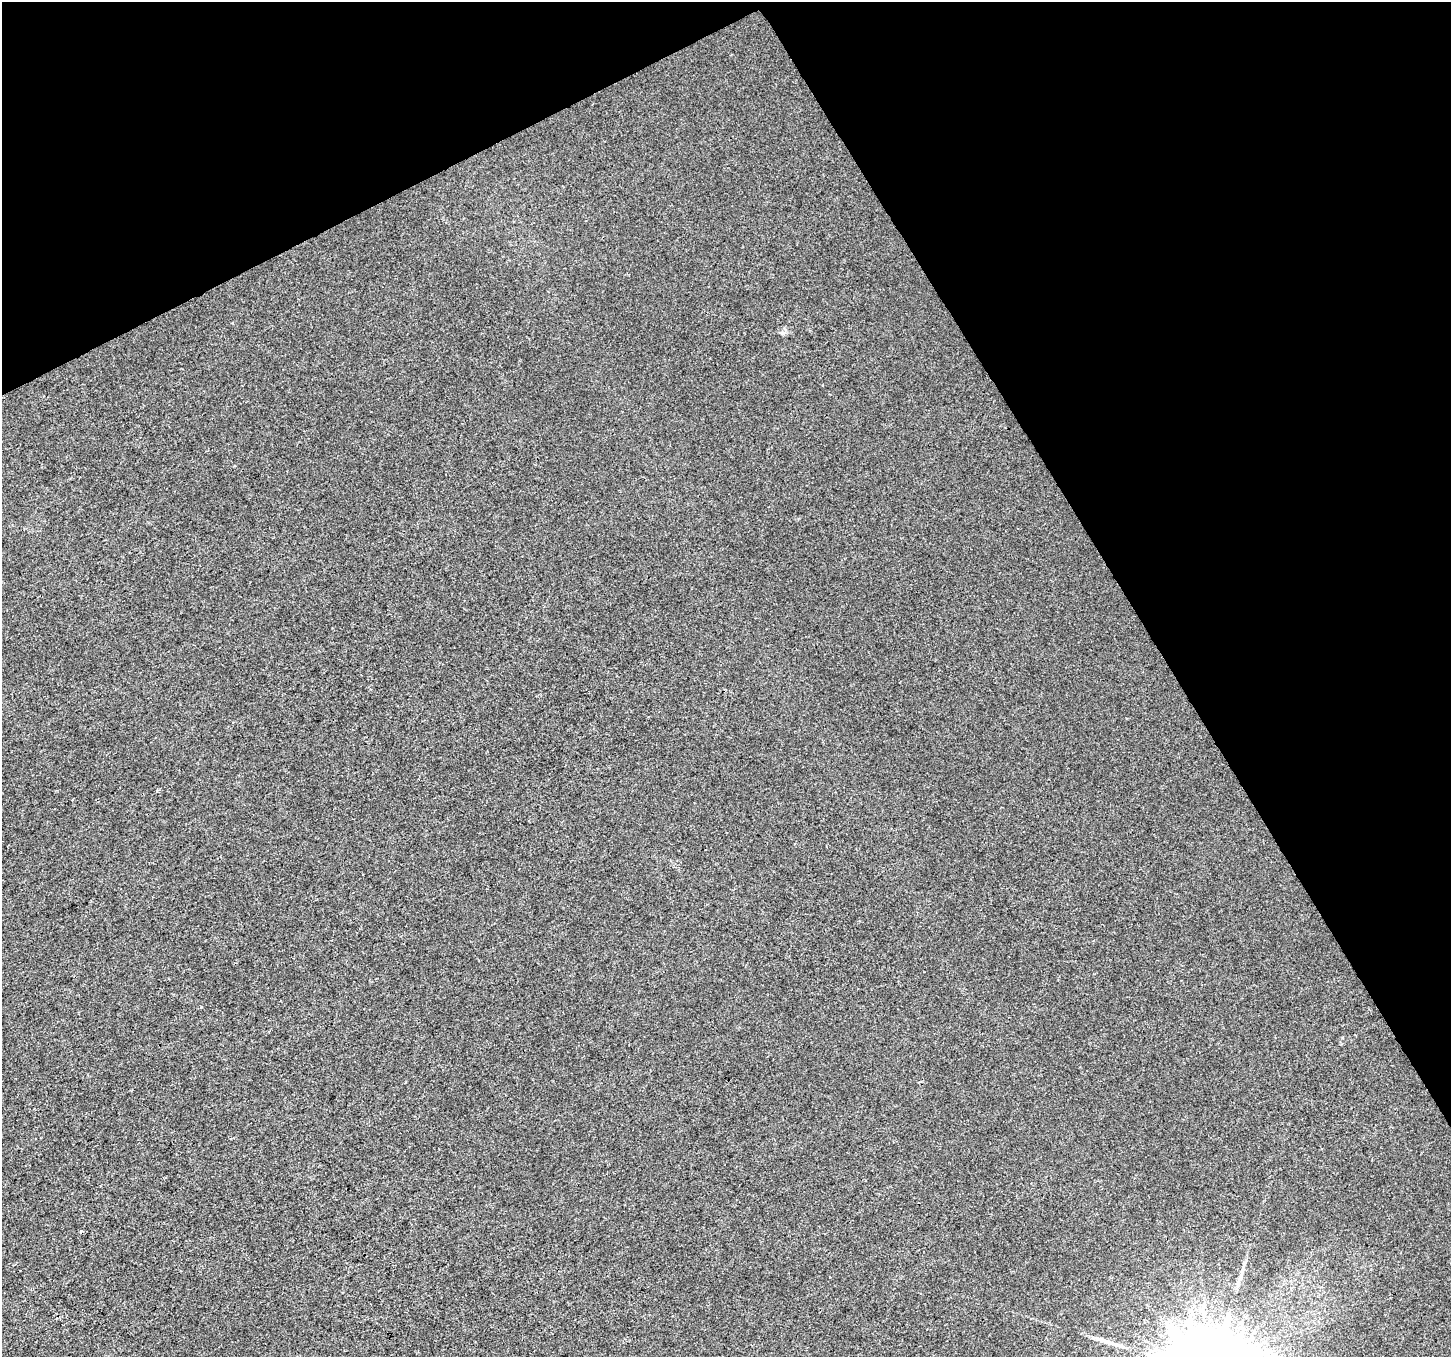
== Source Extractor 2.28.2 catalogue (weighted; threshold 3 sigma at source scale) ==
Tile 3 of 4 x 4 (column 3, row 1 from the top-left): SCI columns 2901-4349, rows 4172-5526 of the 5803 x 5692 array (HDU 1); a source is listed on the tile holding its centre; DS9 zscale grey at full resolution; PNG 1453 x 1359 px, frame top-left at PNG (2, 2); no overlay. Shown black and unused: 28% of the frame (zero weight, under 3 of 4 exposures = <1% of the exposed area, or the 3 px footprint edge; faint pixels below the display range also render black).
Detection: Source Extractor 2.28.2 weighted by HDU 2 'WHT'; one run over the whole footprint, this tile lists its part. Background 0.0011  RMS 0.0031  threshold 0.0141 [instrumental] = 3 sigma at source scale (4.5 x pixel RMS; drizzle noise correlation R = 1.50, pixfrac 1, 0.0396/0.0396 arcsec/px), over >= 5 px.
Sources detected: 5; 1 cosmic-ray / hot-pixel residue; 1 long thin detection or spike segment (spike, bleed or trail) — not listed; the other 3 listed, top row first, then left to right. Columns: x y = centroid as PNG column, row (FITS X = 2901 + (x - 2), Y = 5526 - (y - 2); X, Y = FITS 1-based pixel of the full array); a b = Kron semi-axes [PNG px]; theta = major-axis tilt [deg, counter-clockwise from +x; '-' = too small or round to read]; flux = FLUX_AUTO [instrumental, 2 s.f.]
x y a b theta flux
782 333 7 5 -43 0.66
201 1007 3 3 - 0.3
1243 1269 8 4 81 0.75